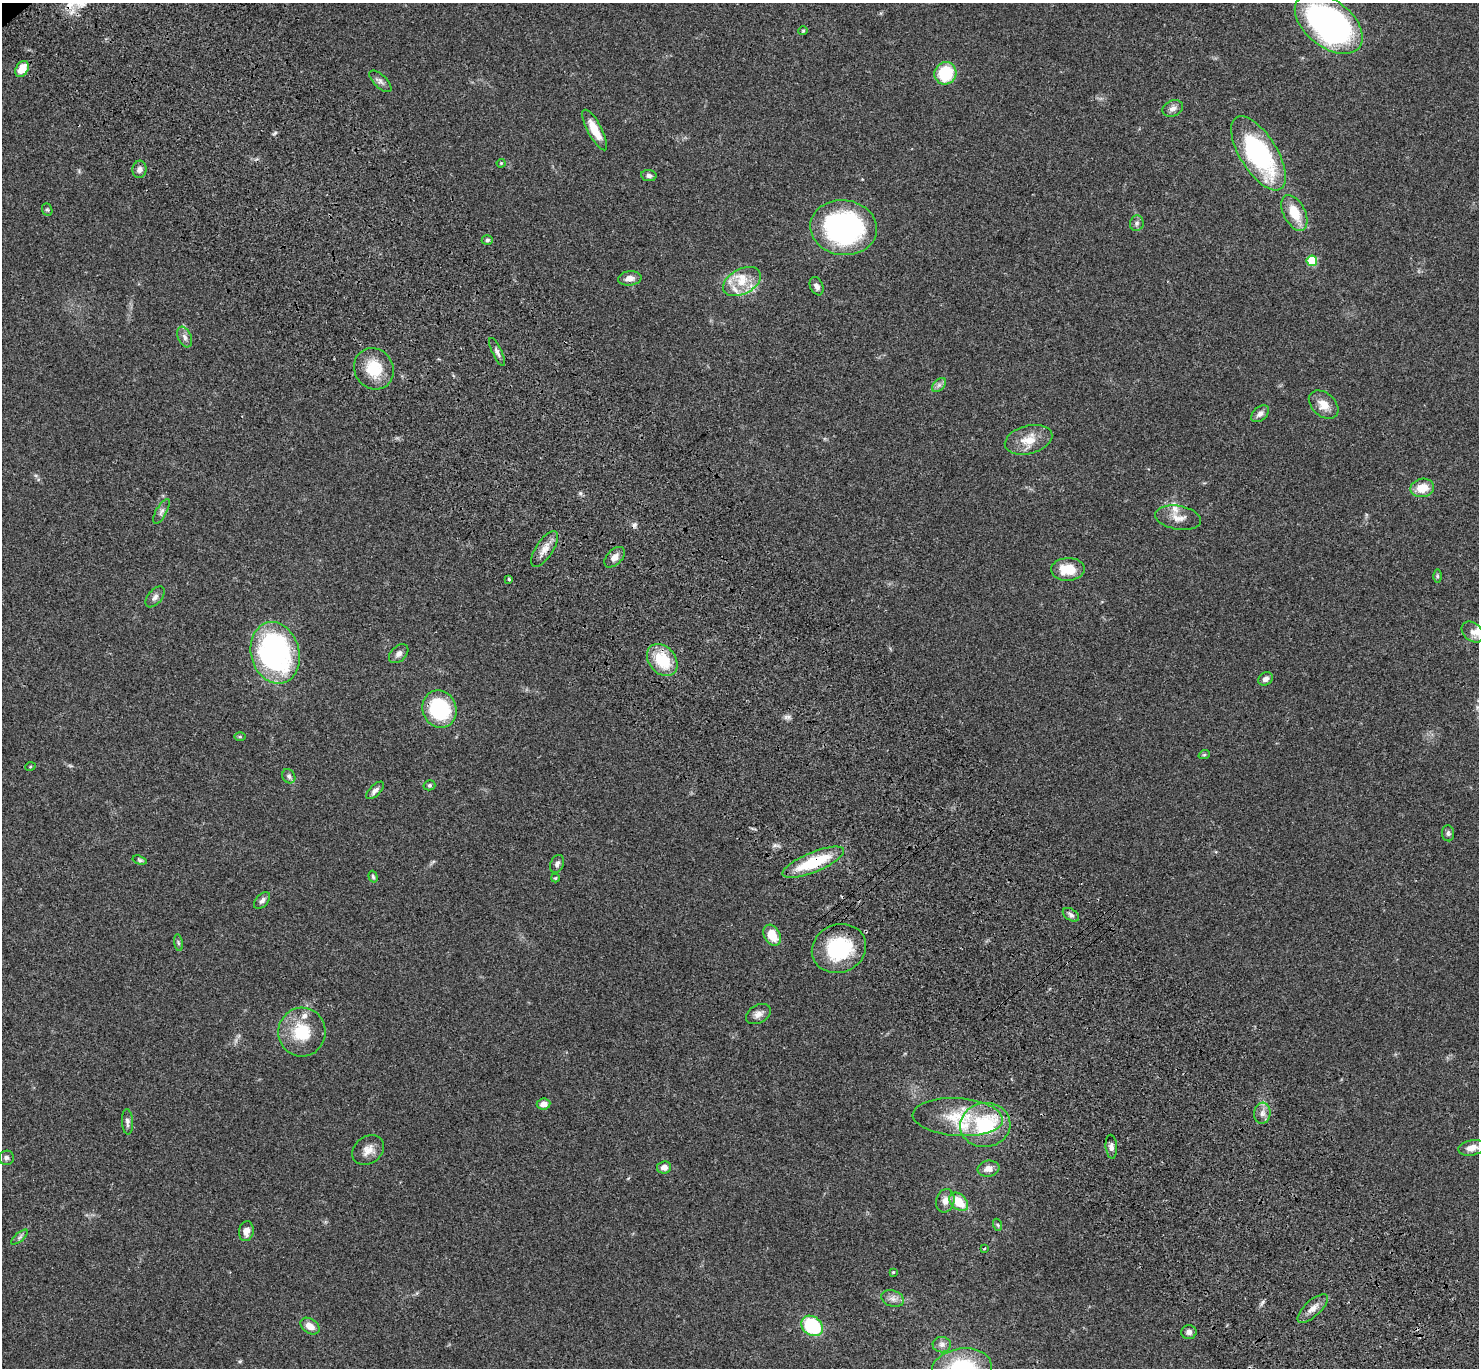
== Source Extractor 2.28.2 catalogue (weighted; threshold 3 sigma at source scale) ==
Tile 6 of 4 x 4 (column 2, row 2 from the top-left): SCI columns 1580-3056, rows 3115-4480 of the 6108 x 6089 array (HDU 1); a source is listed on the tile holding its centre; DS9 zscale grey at full resolution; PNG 1481 x 1370 px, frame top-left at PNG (2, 3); each listed source drawn as its Kron ellipse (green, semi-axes under 4 px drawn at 4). Shown black and unused: <1% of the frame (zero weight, under 3 of 4 exposures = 6% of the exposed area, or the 3 px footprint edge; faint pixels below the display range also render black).
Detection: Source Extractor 2.28.2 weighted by HDU 2 'WHT'; one run over the whole footprint, this tile lists its part. Background 0.0458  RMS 0.0051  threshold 0.0231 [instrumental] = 3 sigma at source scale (4.5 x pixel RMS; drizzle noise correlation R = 1.50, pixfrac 1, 0.05/0.05 arcsec/px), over >= 5 px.
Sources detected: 94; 2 cosmic-ray / hot-pixel residue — neither listed nor drawn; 6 inside a brighter listed object's ellipse — not listed separately; the other 86 listed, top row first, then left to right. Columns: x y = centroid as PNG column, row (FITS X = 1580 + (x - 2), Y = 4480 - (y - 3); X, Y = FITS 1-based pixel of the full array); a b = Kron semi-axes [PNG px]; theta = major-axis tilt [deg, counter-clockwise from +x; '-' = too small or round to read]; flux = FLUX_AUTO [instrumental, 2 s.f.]
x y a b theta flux
1329 24 39 23 -38 150
803 31 4 4 - 0.52
22 69 8 6 58 6.9
945 73 11 10 - 21
380 81 14 6 -43 1.9
1173 108 10 8 24 2.5
595 130 23 7 -62 8.6
1258 153 42 18 -58 74
501 163 4 4 - 0.45
139 169 9 7 85 2
649 176 8 5 -8 1.4
47 210 6 5 - 0.74
1294 213 19 11 -63 11
1137 223 8 7 - 1.6
844 228 33 27 -6 98
487 240 5 4 - 0.82
1312 261 5 5 - 20
630 278 12 7 5 3.3
742 282 20 12 27 9.7
817 286 9 6 -68 2.1
185 337 11 6 -67 2.2
497 352 15 4 -64 1.8
374 369 21 19 -57 15
939 385 8 5 45 1.5
1324 405 17 11 -41 6.1
1260 414 10 6 41 2.4
1029 440 24 14 15 9.1
1422 488 12 9 10 8.4
161 511 14 5 61 1.8
1178 518 23 12 -10 5.4
545 549 21 8 57 4.8
615 557 12 7 45 3.2
1068 569 17 11 2 12
1437 576 6 4 -90 0.72
508 579 3 3 - 0.86
155 597 12 7 50 2.1
1473 632 12 9 -41 2.9
275 653 31 24 -75 100
399 654 11 7 43 2.3
662 660 18 13 -50 18
1265 679 8 6 33 2
439 709 19 17 -66 36
240 737 6 4 0 0.56
1204 755 6 3 18 0.56
30 767 5 3 - 0.47
289 776 7 6 - 1.4
429 785 6 5 - 0.89
375 790 11 5 45 1.9
1448 833 8 6 -83 1.2
140 860 7 4 -16 0.76
813 862 33 10 22 25
557 864 9 6 67 1.7
373 877 6 4 -73 0.81
555 878 4 4 - 0.48
262 900 10 6 49 1.7
1071 915 9 5 -34 1.6
772 935 11 8 -61 8.7
178 943 8 4 -81 0.82
839 948 28 24 22 32
758 1014 13 9 29 2.9
302 1032 24 23 - 19
544 1104 7 5 6 3.1
1262 1113 10 8 83 2.7
958 1117 45 19 -4 21
127 1122 12 5 -86 1.7
985 1125 25 22 9 31
1111 1147 12 5 -85 1.9
1472 1148 13 7 11 4.5
368 1150 17 13 37 4.9
6 1158 7 7 - 1.5
664 1167 7 6 - 2.9
989 1169 11 8 9 3.6
945 1201 12 9 74 3.6
959 1202 11 7 -43 10
998 1225 6 4 -71 0.61
246 1231 10 7 80 3.6
19 1237 10 3 40 1
984 1248 4 2 - 0.47
893 1272 3 3 - 0.5
893 1299 11 8 -19 2.6
1313 1308 19 8 43 3.9
310 1326 10 7 -35 4.3
812 1326 12 9 -40 32
1189 1332 7 7 - 2.2
942 1345 9 7 2 2.1
962 1368 30 20 7 38
Overlapping masked pixels (flux is a lower limit): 2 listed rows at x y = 545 549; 813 862
Isophote crosses this tile's border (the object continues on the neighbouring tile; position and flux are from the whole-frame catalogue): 1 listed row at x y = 962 1368